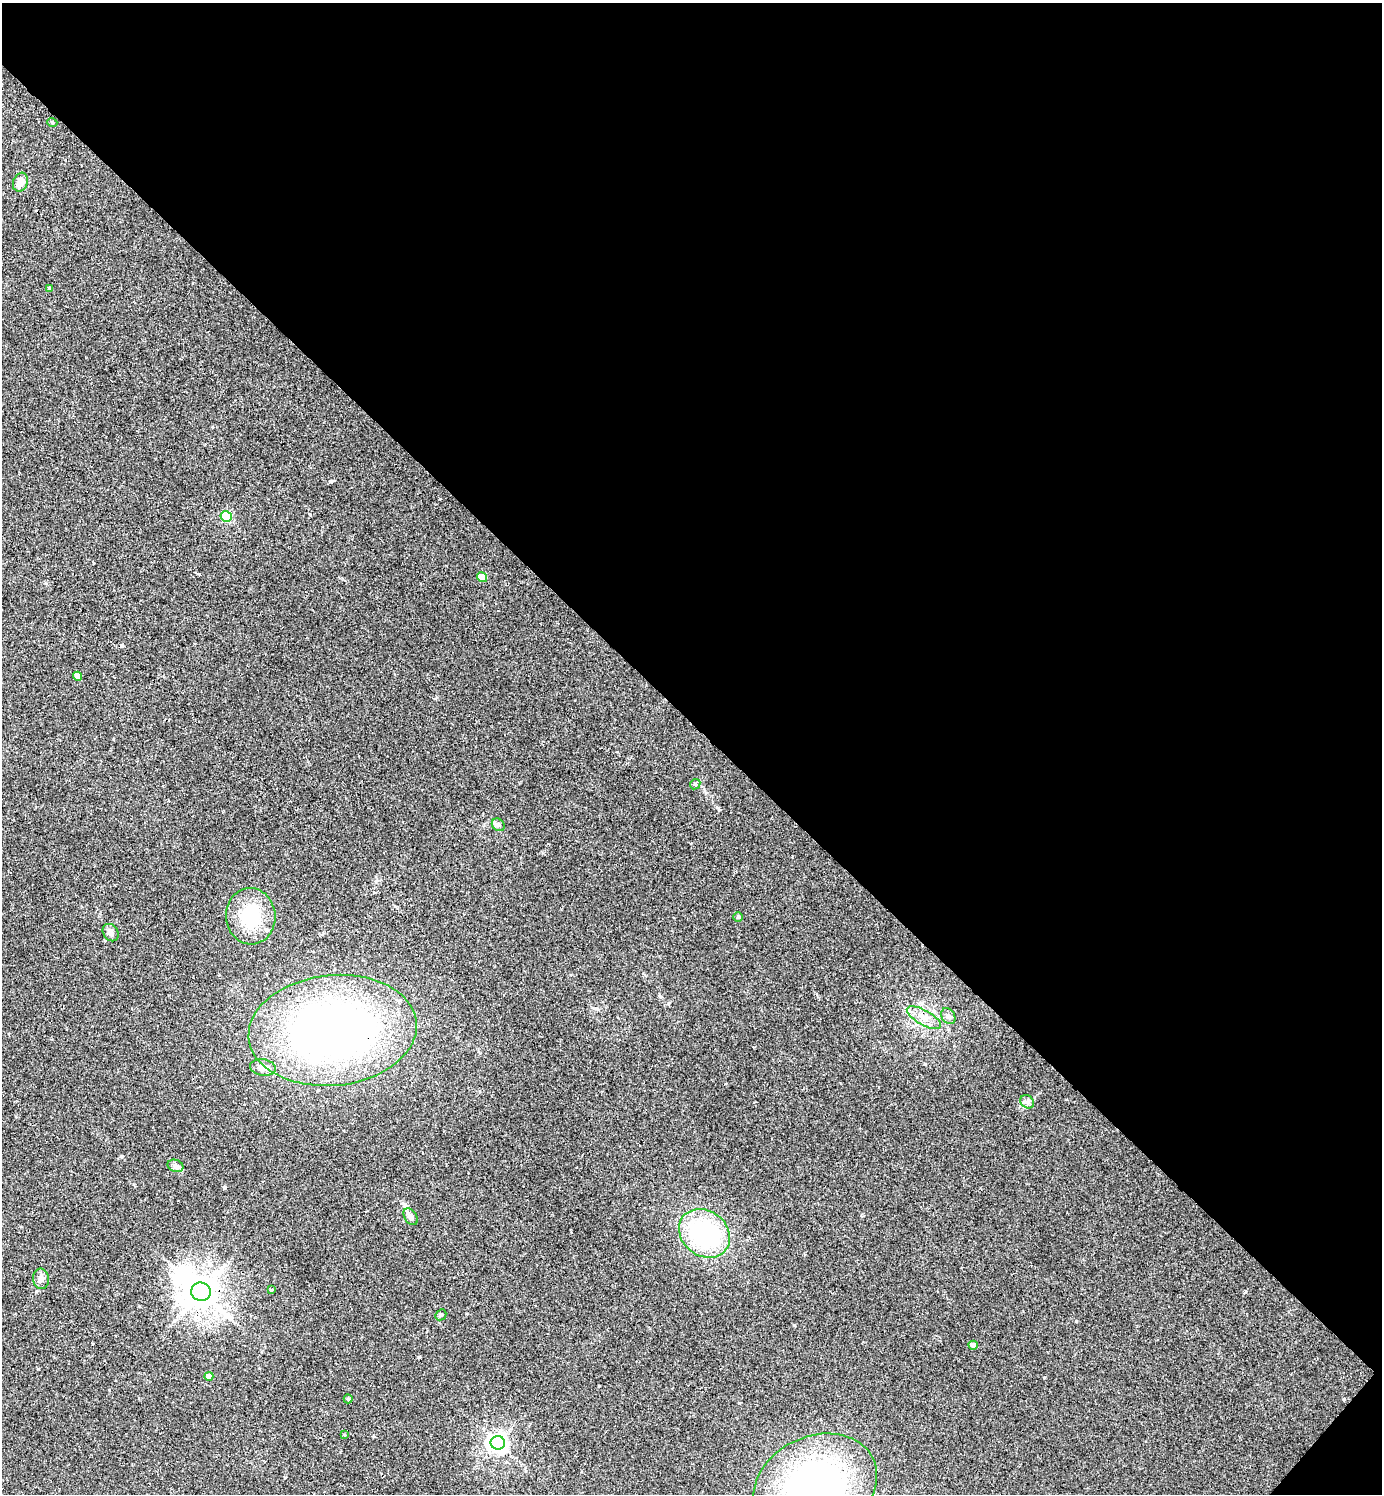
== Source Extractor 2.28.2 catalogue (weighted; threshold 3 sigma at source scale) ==
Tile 8 of 4 x 4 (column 4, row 2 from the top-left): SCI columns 4470-5849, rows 3026-4517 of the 6045 x 6042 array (HDU 1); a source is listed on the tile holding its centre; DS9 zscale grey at full resolution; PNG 1384 x 1496 px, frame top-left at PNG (2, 3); each listed source drawn as its Kron ellipse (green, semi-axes under 4 px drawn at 4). Shown black and unused: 49% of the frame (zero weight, under 2 of 3 exposures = <1% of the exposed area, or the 3 px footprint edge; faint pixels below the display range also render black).
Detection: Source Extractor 2.28.2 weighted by HDU 2 'WHT'; one run over the whole footprint, this tile lists its part. Background 0.0433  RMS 0.0074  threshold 0.0333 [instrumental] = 3 sigma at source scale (4.5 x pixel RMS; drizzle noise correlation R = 1.50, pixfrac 1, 0.05/0.05 arcsec/px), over >= 5 px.
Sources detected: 34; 1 inside a brighter object's white glare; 2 cosmic-ray / hot-pixel residue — neither listed nor drawn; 2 inside a brighter listed object's ellipse — not listed separately; the other 29 listed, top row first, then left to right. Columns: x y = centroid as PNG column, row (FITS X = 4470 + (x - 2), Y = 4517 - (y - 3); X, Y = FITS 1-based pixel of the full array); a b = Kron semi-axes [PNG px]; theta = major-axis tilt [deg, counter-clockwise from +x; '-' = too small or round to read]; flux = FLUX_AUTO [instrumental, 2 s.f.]
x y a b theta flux
52 122 5 3 - 0.81
20 182 10 7 70 6.3
50 288 4 3 - 1.2
226 517 6 5 - 52
482 577 5 4 - 12
78 676 5 4 - 6.6
695 784 5 4 - 1.2
498 825 7 5 -43 1.6
251 916 28 25 -85 34
738 917 5 4 - 1.2
111 933 9 7 -56 3.5
948 1016 8 6 -59 2.5
924 1018 19 7 -29 6.7
333 1030 84 55 6 410
263 1067 13 8 -7 5.2
1027 1102 7 6 - 2
175 1166 8 6 -20 2
411 1217 9 6 -56 2.6
704 1233 27 22 -38 82
41 1279 10 8 -84 3.3
271 1290 4 3 - 0.82
201 1292 10 9 - 1300
441 1315 6 5 - 1.1
973 1345 5 4 - 2.8
209 1376 4 4 - 6.5
348 1399 4 4 - 0.93
344 1435 4 3 - 0.55
498 1443 7 6 - 370
815 1487 64 50 27 240
Overlapping masked pixels (flux is a lower limit): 2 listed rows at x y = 333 1030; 201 1292
Isophote crosses this tile's border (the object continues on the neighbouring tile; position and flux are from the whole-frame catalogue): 1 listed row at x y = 815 1487
Unlisted compact peaks at least as high as the median listed source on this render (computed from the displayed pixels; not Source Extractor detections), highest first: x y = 1076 1321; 331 481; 794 1325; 1044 1377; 199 574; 1343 1399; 38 1369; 46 583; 925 1064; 376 881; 739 1403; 225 1186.